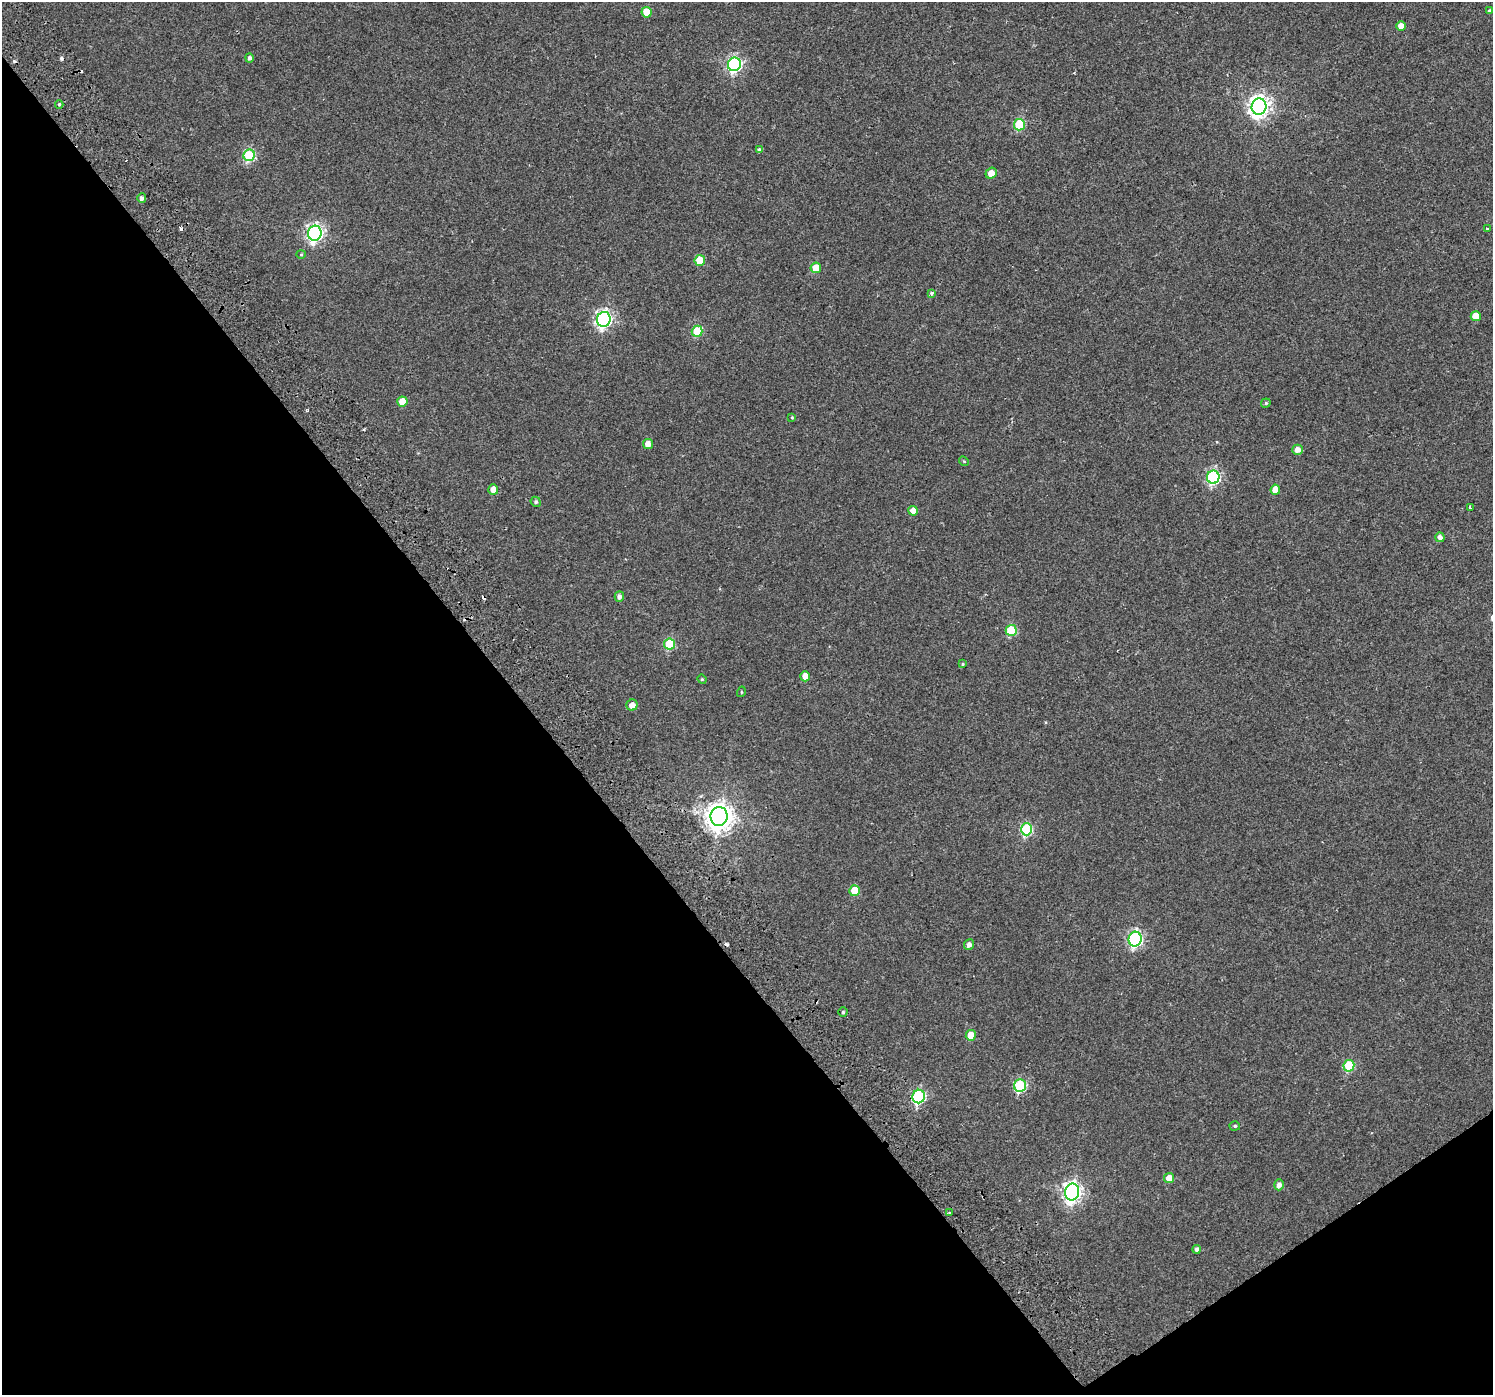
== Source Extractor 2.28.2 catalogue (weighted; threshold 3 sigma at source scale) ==
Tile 14 of 4 x 4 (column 2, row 4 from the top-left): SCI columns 1545-3035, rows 233-1625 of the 6064 x 5973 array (HDU 1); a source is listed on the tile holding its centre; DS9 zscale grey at full resolution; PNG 1495 x 1397 px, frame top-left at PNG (2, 2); each listed source drawn as its Kron ellipse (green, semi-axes under 4 px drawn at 4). Shown black and unused: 38% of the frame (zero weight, under 2 of 3 exposures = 3% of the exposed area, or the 3 px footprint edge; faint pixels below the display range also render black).
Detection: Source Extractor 2.28.2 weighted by HDU 2 'WHT'; one run over the whole footprint, this tile lists its part. Background 0.00307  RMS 0.0036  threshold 0.016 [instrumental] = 3 sigma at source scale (4.5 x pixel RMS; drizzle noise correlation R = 1.50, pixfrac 1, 0.0396/0.0396 arcsec/px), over >= 5 px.
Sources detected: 65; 7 cosmic-ray / hot-pixel residue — neither listed nor drawn; the other 58 listed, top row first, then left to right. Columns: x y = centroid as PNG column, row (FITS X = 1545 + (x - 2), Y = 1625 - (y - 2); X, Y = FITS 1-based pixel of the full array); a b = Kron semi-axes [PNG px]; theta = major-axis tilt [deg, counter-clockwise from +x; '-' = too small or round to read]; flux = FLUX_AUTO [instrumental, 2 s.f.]
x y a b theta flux
1489 11 4 3 - 0.63
647 12 5 5 - 5.6
1401 26 5 5 - 3.2
249 58 4 4 - 0.79
734 64 7 6 - 72
59 104 4 3 - 0.46
1259 107 8 7 - 200
1019 125 6 5 - 19
759 150 4 4 - 0.83
249 155 6 5 - 30
991 173 6 5 - 3.2
142 198 4 4 - 1
1487 229 3 2 - 0.7
315 233 7 7 - 100
301 254 5 4 - 0.38
700 260 5 5 - 10
816 268 5 5 - 6.2
932 293 4 3 - 1.3
1476 316 5 5 - 5.6
604 319 7 6 - 100
697 331 5 5 - 13
402 402 5 5 - 7.1
1266 403 4 4 - 0.48
792 417 4 3 - 0.36
648 444 5 5 - 2.7
1297 450 5 5 - 2.3
964 461 5 4 - 0.38
1213 477 6 6 - 50
493 489 5 5 - 3.7
1275 490 5 5 - 4
536 502 5 5 - 0.71
1471 508 3 3 - 3.5
913 511 5 5 - 3.2
1440 537 5 4 - 1.6
619 597 5 4 - 1.2
1011 630 5 5 - 16
669 644 5 5 - 17
963 664 4 4 - 0.38
805 676 5 5 - 3.8
702 679 5 4 - 0.41
741 692 5 3 - 0.3
632 705 6 5 - 2.3
719 816 9 8 - 400
1027 829 6 5 - 31
855 891 5 5 - 8.5
1135 939 7 6 - 69
969 944 5 5 - 1.4
843 1012 4 4 - 0.52
971 1035 5 5 - 5.8
1349 1066 6 5 - 17
1020 1085 6 6 - 30
919 1096 7 6 - 43
1235 1126 5 4 - 0.47
1169 1178 5 5 - 4.1
1279 1185 5 5 - 1.6
1072 1192 8 7 - 150
950 1213 4 3 - 1.1
1197 1249 4 4 - 1.2
Overlapping masked pixels (flux is a lower limit): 2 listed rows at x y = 719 816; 919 1096